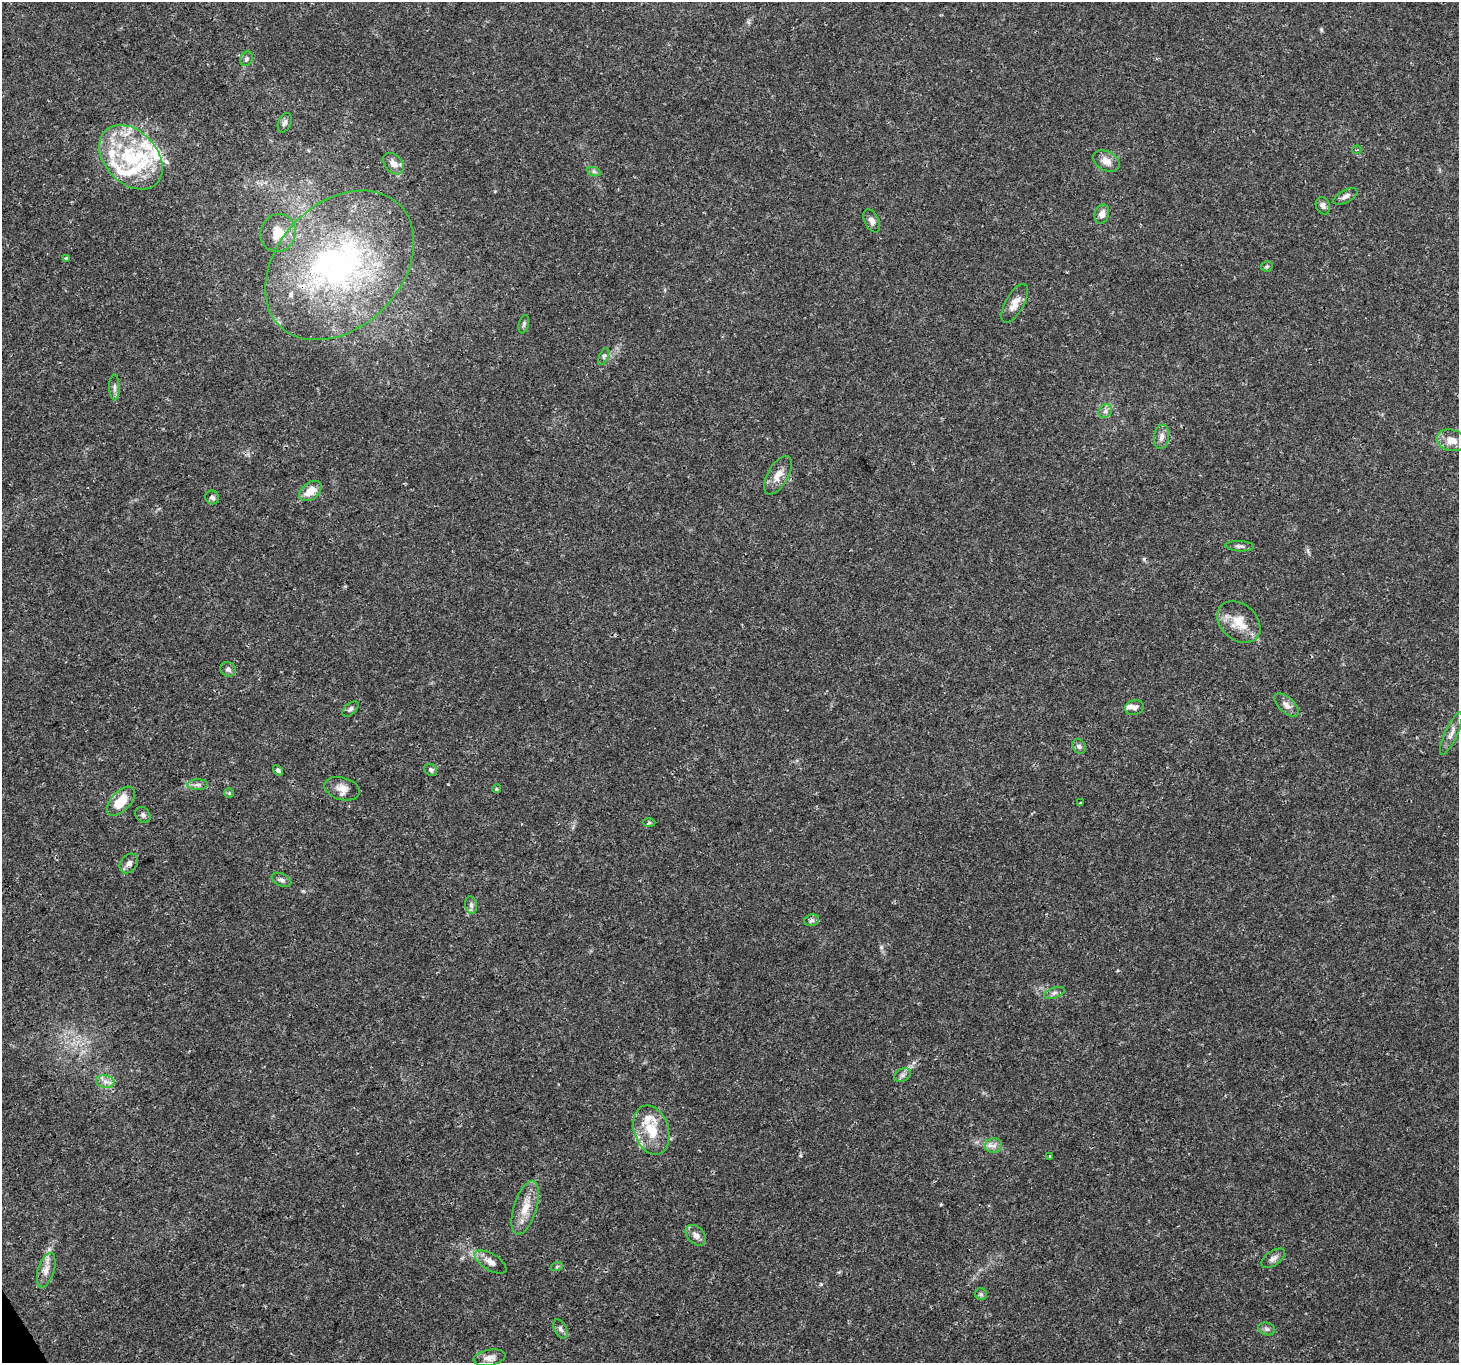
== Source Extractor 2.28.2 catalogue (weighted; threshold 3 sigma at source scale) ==
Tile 7 of 4 x 4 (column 3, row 2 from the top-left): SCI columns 2914-4370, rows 2834-4194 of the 5830 x 5727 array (HDU 1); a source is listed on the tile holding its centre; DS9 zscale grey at full resolution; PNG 1461 x 1365 px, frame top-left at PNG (2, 2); each listed source drawn as its Kron ellipse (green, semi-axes under 4 px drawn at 4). Shown black and unused: <1% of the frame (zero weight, under 3 of 4 exposures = <1% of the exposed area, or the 3 px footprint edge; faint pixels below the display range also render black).
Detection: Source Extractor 2.28.2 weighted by HDU 2 'WHT'; one run over the whole footprint, this tile lists its part. Background 0.0247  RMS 0.002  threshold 0.00883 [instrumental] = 3 sigma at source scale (4.5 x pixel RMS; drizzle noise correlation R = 1.50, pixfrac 1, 0.0396/0.0396 arcsec/px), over >= 5 px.
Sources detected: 74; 1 inside a brighter object's white glare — neither listed nor drawn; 10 inside a brighter listed object's ellipse — not listed separately; the other 63 listed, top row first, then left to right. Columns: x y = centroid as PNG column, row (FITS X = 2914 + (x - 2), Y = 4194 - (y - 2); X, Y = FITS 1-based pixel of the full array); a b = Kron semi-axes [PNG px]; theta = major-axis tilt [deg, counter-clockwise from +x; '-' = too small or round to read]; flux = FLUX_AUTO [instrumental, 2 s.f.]
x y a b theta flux
246 59 7 6 - 0.52
285 123 10 6 67 0.63
1357 150 4 3 - 0.24
131 157 37 26 -47 16
1106 161 14 9 -28 1.8
394 164 12 8 -48 1.6
594 172 7 4 -20 0.43
1345 196 13 6 28 0.8
1323 206 9 7 -65 0.72
1102 214 10 7 72 1.4
872 221 12 7 -64 1
278 233 19 17 71 3.5
66 258 4 4 - 0.24
340 265 85 62 45 57
1267 266 6 5 - 0.34
1015 303 22 9 61 2
524 324 9 5 77 0.43
604 356 9 4 68 0.41
114 387 13 5 -89 0.76
1105 411 7 6 - 0.63
1161 437 12 7 81 1
1451 440 15 10 -13 2
778 475 21 10 60 2.2
310 491 13 8 37 2.5
212 497 7 6 - 0.64
1240 546 14 5 -3 0.64
1239 622 24 18 -41 4.4
228 669 8 7 - 0.65
1286 705 15 7 -42 1.1
1134 707 9 7 18 0.77
350 709 9 5 41 0.49
1451 733 23 6 66 1.5
1079 746 8 6 -58 0.59
278 770 5 4 - 0.44
431 770 7 5 -41 0.42
197 785 10 5 1 0.68
342 789 18 11 -15 1.9
497 789 4 4 - 0.33
229 793 5 5 - 0.24
121 801 18 9 46 4.7
1081 803 3 2 - 0.21
143 815 9 6 -53 0.54
649 823 6 4 1 0.26
129 863 11 8 53 0.94
281 880 10 6 -25 0.59
471 905 9 6 -80 0.6
812 920 8 5 14 0.5
1054 993 10 5 19 0.64
902 1075 9 6 27 0.64
105 1082 9 6 -8 0.94
651 1130 25 17 -72 5.6
994 1146 9 7 17 0.92
1049 1157 3 3 - 0.25
525 1208 28 11 72 3.6
696 1235 12 8 -48 1.1
1273 1258 13 7 35 0.85
491 1262 18 8 -31 1.5
557 1266 6 4 20 0.24
46 1270 18 8 73 1.7
981 1294 6 6 - 0.37
561 1329 10 6 -63 0.61
1267 1329 8 6 -16 0.57
489 1358 16 8 11 1.3